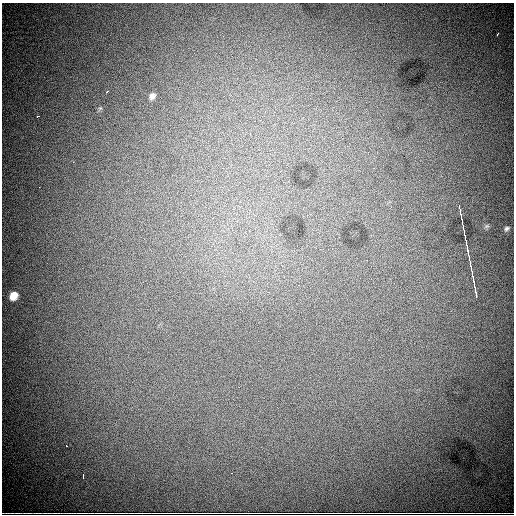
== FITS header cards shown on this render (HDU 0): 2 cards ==
NAXIS1  =                  512
NAXIS2  =                  512

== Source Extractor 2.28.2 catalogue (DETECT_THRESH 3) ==
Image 512 x 512 px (HDU 0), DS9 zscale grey, 1 PNG px = 1 image px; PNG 516 x 516 px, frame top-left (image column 1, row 512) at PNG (2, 3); no overlay
Background 10800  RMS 120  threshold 347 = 3 sigma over >= 5 px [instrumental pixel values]
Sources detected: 17; all 17 listed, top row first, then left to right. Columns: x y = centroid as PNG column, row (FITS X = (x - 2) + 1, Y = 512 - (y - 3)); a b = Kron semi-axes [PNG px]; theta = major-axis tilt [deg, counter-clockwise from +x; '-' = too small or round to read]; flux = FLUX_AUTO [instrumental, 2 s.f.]
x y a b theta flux
497 34 4 2 - 5100
107 92 3 2 - 5800
152 96 8 7 - 34000
38 116 3 2 - 6200
73 162 2 2 - 3600
39 187 2 2 - 4300
460 211 12 2 -79 25000
462 223 4 2 - 13000
487 226 6 6 - 15000
507 228 8 6 39 19000
464 232 19 3 -79 41000
468 251 12 3 -80 45000
471 266 14 3 -83 43000
473 280 25 4 -79 44000
476 293 9 3 -79 23000
13 296 8 7 - 100000
83 476 5 2 - 11000